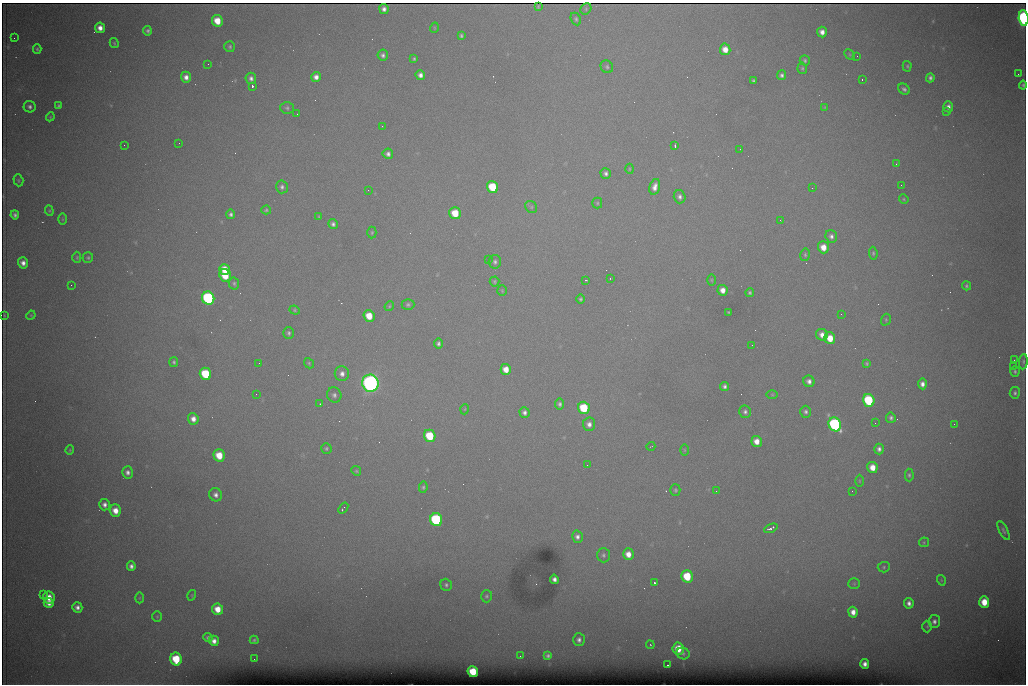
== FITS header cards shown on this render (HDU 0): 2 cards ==
NAXIS1  =                 1024 /fastest changing axis
NAXIS2  =                  682 /next to fastest changing axis

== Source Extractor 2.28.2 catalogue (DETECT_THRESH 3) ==
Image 1024 x 682 px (HDU 0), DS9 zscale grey, 1 PNG px = 1 image px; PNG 1028 x 686 px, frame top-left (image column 1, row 682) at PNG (2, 3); each listed source drawn as its Kron ellipse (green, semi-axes under 4 px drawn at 4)
Background 6340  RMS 53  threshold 159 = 3 sigma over >= 5 px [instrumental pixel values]
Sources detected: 210; all 210 listed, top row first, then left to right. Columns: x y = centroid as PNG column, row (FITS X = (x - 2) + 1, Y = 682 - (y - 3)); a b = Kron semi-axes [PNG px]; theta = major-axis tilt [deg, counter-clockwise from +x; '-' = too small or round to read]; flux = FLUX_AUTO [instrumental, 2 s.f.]
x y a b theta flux
538 6 3 2 - 3.6e+03
384 9 5 4 - 1.5e+04
586 9 6 5 - 6.0e+03
1024 18 8 5 -85 7.6e+05
576 19 7 5 -64 7.0e+03
217 21 6 5 - 6.8e+04
100 28 5 5 - 2.5e+04
434 28 5 3 - 3.0e+03
147 31 4 4 - 8.2e+03
822 32 5 5 - 2.3e+04
461 36 4 3 - 6.3e+03
14 38 2 2 - 1.6e+03
114 43 5 3 - 3.8e+03
230 47 5 5 - 6.6e+03
37 49 5 3 - 5.8e+03
725 49 6 5 - 3.8e+04
850 54 6 4 -45 3.8e+03
383 55 5 5 - 1.1e+04
857 56 2 2 - 1.3e+03
414 59 4 3 - 4.8e+03
805 60 5 4 - 6.7e+03
208 64 2 2 - 2.7e+03
907 66 5 4 - 5.0e+03
607 67 7 6 - 7.5e+03
802 68 6 4 -77 5.5e+03
1018 74 2 2 - 1.4e+04
420 75 5 4 - 1.8e+04
781 75 5 4 - 9.6e+03
186 77 5 5 - 2.1e+04
316 77 5 5 - 2.0e+04
251 78 6 5 - 1.4e+04
930 78 4 4 - 9.7e+03
862 79 3 2 - 4.7e+03
753 81 3 3 - 5.4e+03
1023 85 4 3 - 6.2e+03
252 86 3 3 - 9.9e+04
904 89 6 5 - 9.3e+03
59 106 4 3 - 6.0e+03
30 107 6 5 - 1.1e+04
825 107 4 3 - 3.3e+03
948 107 5 5 - 1.5e+04
287 108 6 6 - 7.3e+03
947 112 3 3 - 3.8e+03
297 114 3 2 - 2.5e+03
50 117 4 3 - 3.2e+03
382 126 2 2 - 2.0e+03
179 143 3 2 - 4.0e+03
124 145 2 2 - 1.6e+03
675 146 3 2 - 7.0e+03
740 149 2 2 - 2.9e+03
388 154 5 5 - 1.3e+04
896 164 4 3 - 3.0e+03
629 169 5 3 - 3.5e+03
606 173 5 5 - 1.1e+04
18 180 6 5 - 5.2e+03
901 185 2 2 - 1.6e+03
282 187 6 6 - 1.1e+04
492 187 6 5 - 1.6e+05
655 187 8 5 75 2.3e+04
812 188 2 2 - 3.7e+03
368 190 2 2 - 8.6e+03
680 197 6 5 - 1.2e+04
904 199 5 4 - 4.0e+03
597 203 5 5 - 4.6e+03
531 207 6 5 - 7.1e+03
266 210 5 4 - 5.2e+03
49 211 5 4 - 4.2e+03
455 213 6 5 - 9.0e+04
231 214 4 4 - 1.0e+04
15 215 4 4 - 9.9e+03
319 217 4 4 - 3.4e+03
62 219 6 4 -90 4.0e+03
780 220 3 2 - 2.5e+03
333 224 5 4 - 1.0e+04
372 233 6 4 88 4.8e+03
831 236 6 5 - 1.3e+04
823 247 6 5 - 4.5e+04
873 253 6 4 -82 5.9e+03
805 255 6 5 - 6.4e+03
77 257 6 4 -90 4.4e+03
88 258 5 5 - 6.2e+03
488 260 2 2 - 2.1e+03
495 262 7 6 - 1.0e+04
23 263 5 5 - 2.0e+04
224 269 5 5 - 5.4e+04
225 275 6 5 - 1.0e+05
610 278 3 2 - 2.0e+03
586 280 3 2 - 3.3e+03
711 280 6 4 -89 4.3e+03
494 281 5 5 - 5.4e+03
234 283 6 5 - 7.2e+03
71 285 2 2 - 6.8e+03
966 286 4 4 - 6.4e+03
723 290 5 5 - 2.7e+04
502 291 5 4 - 4.4e+03
750 293 4 4 - 6.2e+03
208 298 6 6 - 6.5e+05
580 299 4 4 - 6.3e+03
408 304 6 5 - 7.7e+03
389 306 5 4 - 4.6e+03
295 310 5 4 - 4.8e+03
728 312 3 2 - 3.2e+03
841 314 2 2 - 2.6e+03
4 315 3 2 - 2.6e+03
31 315 5 3 - 3.2e+03
369 316 6 5 - 6.5e+04
886 320 6 4 72 4.9e+03
289 333 6 5 - 8.2e+03
822 335 6 5 - 2.5e+04
830 338 6 5 - 6.5e+04
438 344 5 4 - 8.8e+03
752 345 2 2 - 4.4e+03
1014 360 3 2 - 2.5e+03
174 362 5 4 - 6.5e+03
1023 362 8 4 85 6.5e+03
259 363 2 2 - 1.7e+03
309 363 5 4 - 4.9e+03
867 363 4 4 - 5.3e+03
1013 366 2 2 - 1.9e+04
506 369 5 5 - 4.3e+04
1015 371 5 4 - 6.8e+03
205 374 6 5 - 1.9e+05
342 374 7 7 - 2.0e+04
809 381 6 5 - 1.6e+04
370 383 8 8 - 1.9e+06
922 384 5 4 - 1.8e+04
724 386 4 4 - 9.7e+03
1015 393 6 5 - 8.3e+03
256 394 2 2 - 1.8e+03
334 395 7 7 - 1.3e+04
772 395 6 4 -1 4.4e+03
869 400 6 5 - 2.7e+05
320 404 4 3 - 3.7e+03
560 404 5 4 - 8.7e+03
584 408 6 5 - 1.8e+05
465 409 5 3 - 3.2e+03
745 412 6 6 - 1.0e+04
805 412 6 5 - 9.7e+03
524 413 5 5 - 1.3e+04
891 418 5 5 - 9.4e+03
193 419 6 5 - 2.5e+04
875 423 2 2 - 1.7e+03
589 424 7 6 - 1.8e+04
835 424 7 6 - 7.7e+05
954 424 2 2 - 9.5e+03
430 436 6 5 - 1.5e+05
757 441 5 5 - 3.5e+04
651 446 4 2 - 2.2e+03
326 448 5 5 - 6.5e+03
879 449 5 4 - 1.3e+04
70 450 5 4 - 4.2e+03
684 450 6 4 -89 4.2e+03
219 455 6 5 - 7.4e+04
587 465 2 2 - 3.2e+03
872 467 6 5 - 4.5e+04
356 471 5 4 - 4.6e+03
127 472 6 5 - 1.4e+04
909 475 6 4 -89 6.4e+03
859 481 6 4 -90 5.0e+03
423 487 6 4 84 6.2e+03
675 490 6 5 - 5.8e+03
716 491 2 2 - 2.4e+03
852 491 2 2 - 1.7e+03
216 495 7 6 - 1.6e+04
105 505 6 5 - 1.6e+04
343 508 6 2 53 6.8e+03
115 511 6 5 - 4.0e+04
436 520 6 6 - 5.0e+05
771 528 7 3 24 1.3e+04
1003 530 10 4 -63 8.1e+03
577 537 6 5 - 1.3e+04
924 542 5 4 - 4.4e+03
628 554 6 5 - 3.5e+04
603 555 7 6 - 9.2e+03
131 566 5 4 - 1.4e+04
884 567 6 5 - 6.4e+03
687 576 6 5 - 1.3e+05
554 579 4 4 - 1.5e+04
941 580 5 3 - 3.5e+03
654 583 3 3 - 9.6e+04
854 584 5 5 - 4.8e+03
446 585 6 5 - 8.2e+03
43 594 3 2 - 1.0e+04
192 595 5 3 - 3.1e+03
487 596 6 5 - 7.7e+03
49 597 6 5 - 4.8e+04
139 598 5 3 - 3.3e+03
984 602 6 5 - 7.1e+04
49 603 5 5 - 2.4e+04
909 603 5 4 - 1.6e+04
77 607 5 5 - 1.7e+04
218 609 6 5 - 5.2e+04
853 612 5 4 - 2.8e+04
157 617 5 4 - 4.2e+03
934 622 7 6 - 1.4e+04
927 626 6 5 - 4.9e+03
208 638 5 4 - 8.9e+03
254 640 4 3 - 5.3e+03
579 640 6 6 - 1.3e+04
214 641 5 5 - 2.1e+04
650 645 4 4 - 3.9e+03
678 648 6 5 - 6.9e+04
683 653 6 5 - 7.7e+03
520 656 2 2 - 2.4e+03
548 656 4 4 - 8.0e+03
176 659 6 6 - 1.4e+05
254 659 2 2 - 4.5e+03
865 664 5 4 - 1.7e+04
668 665 2 2 - 3.6e+03
473 672 5 5 - 1.1e+05
At the frame edge (FLAGS 8, measured only in part): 1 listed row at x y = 1024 18

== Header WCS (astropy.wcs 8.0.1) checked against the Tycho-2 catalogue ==
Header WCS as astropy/WCSLIB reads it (CRVAL/CRPIX/CD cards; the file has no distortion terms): RA---TAN/DEC--TAN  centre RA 07:06:07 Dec +31:10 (106.53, +31.16 deg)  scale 1.44 arcsec/px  FOV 24.5' x 16.3'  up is -93 deg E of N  parity flipped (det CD > 0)
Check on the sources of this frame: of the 60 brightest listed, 8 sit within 2.2 arcsec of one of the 16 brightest Tycho-2 stars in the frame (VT <= 12.35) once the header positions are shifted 0.06 arcsec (0.06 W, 0.02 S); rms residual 1.14 arcsec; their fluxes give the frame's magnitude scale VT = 24.99 - 2.5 log10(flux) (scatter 0.23 mag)
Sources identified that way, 8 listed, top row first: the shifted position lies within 2.2 arcsec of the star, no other Tycho-2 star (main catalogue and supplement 1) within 4.4 arcsec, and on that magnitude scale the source's flux lands within +1.5 / -3 mag of the star's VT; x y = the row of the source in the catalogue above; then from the Tycho-2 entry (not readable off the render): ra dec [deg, ICRS J2000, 3 dp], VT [Tycho-2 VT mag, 2 dp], TYC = Tycho-2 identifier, HIP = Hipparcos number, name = IAU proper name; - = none
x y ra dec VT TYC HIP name
492 187 106.458 +31.151 12.35 2438-728-1 - -
205 374 106.551 +31.041 11.84 2438-663-1 - -
370 383 106.552 +31.106 9.20 2438-180-1 - -
869 400 106.550 +31.305 11.61 2438-184-1 - -
584 408 106.559 +31.192 11.79 2438-1039-1 - -
835 424 106.562 +31.292 10.01 2438-106-1 - -
436 520 106.614 +31.135 11.36 2438-550-1 - -
473 672 106.684 +31.152 11.76 2438-931-1 - -